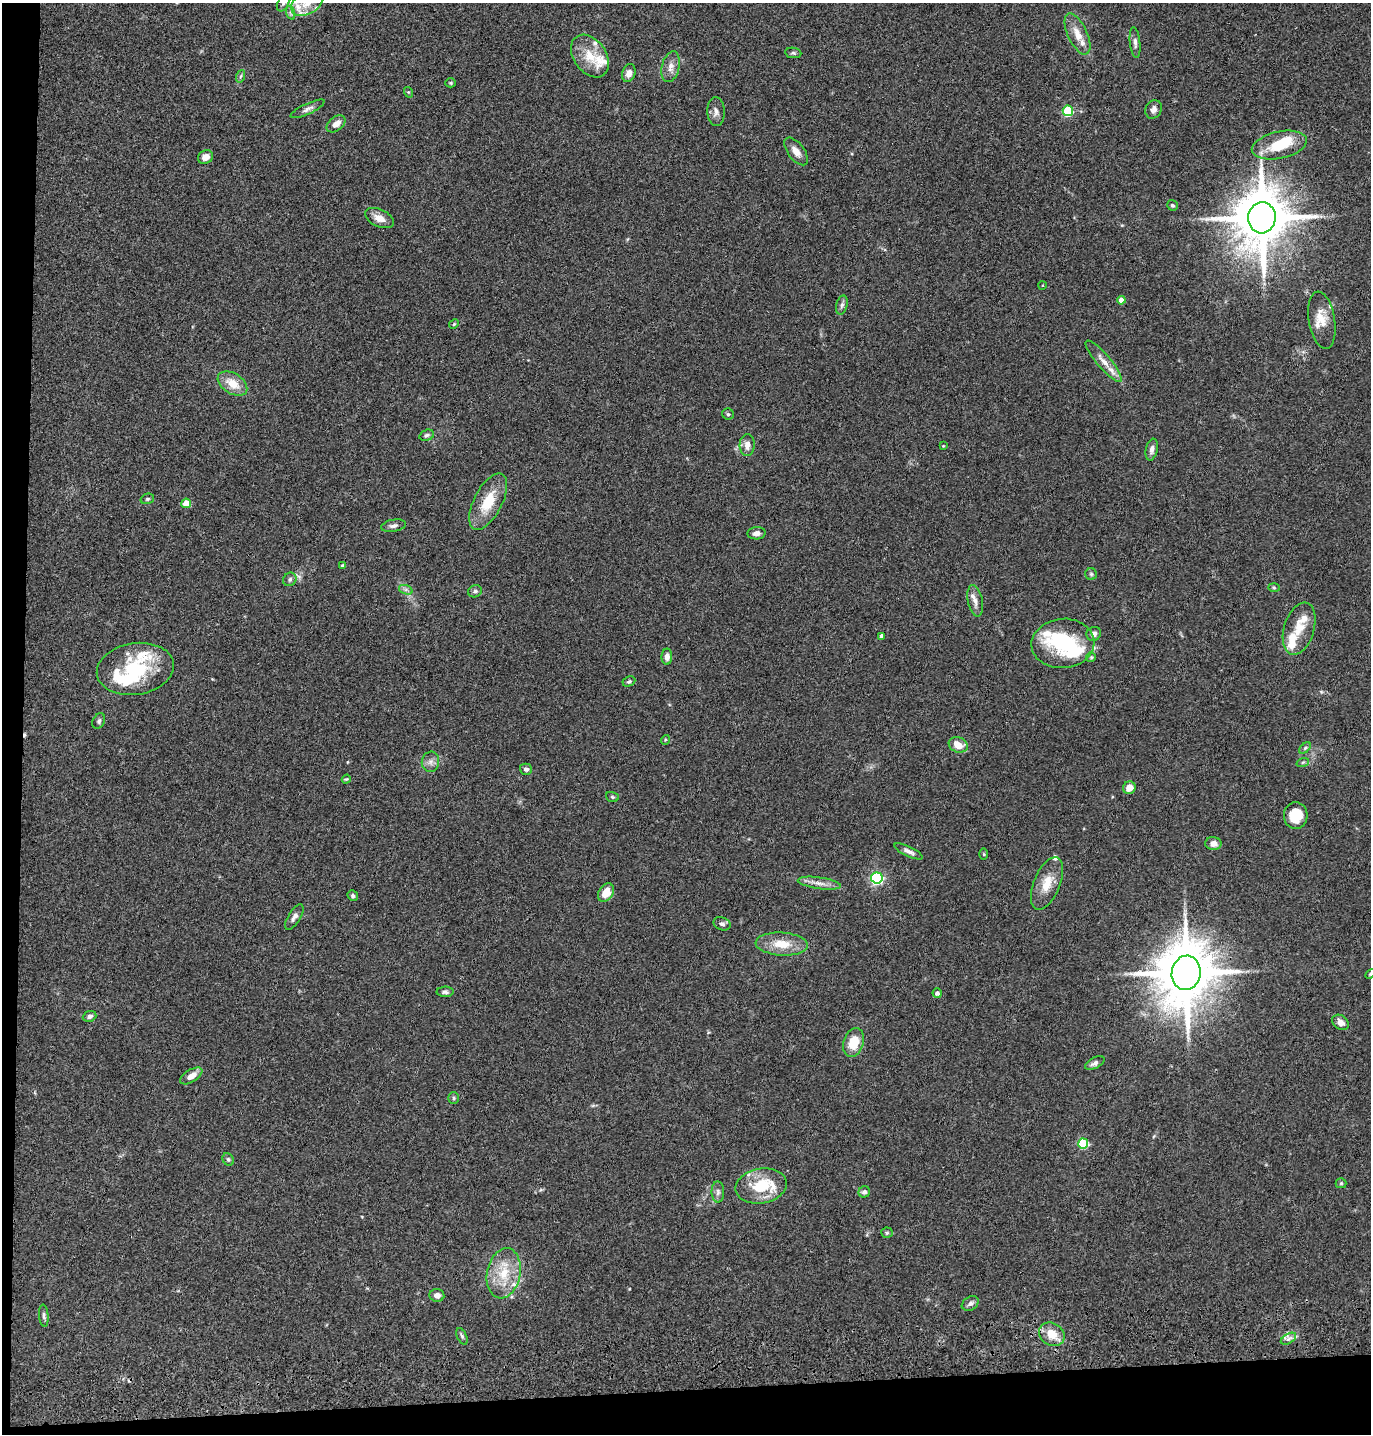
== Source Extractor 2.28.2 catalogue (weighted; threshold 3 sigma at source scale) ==
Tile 7 of 3 x 3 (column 1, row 3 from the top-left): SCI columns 121-1489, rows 117-1548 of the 4347 x 4526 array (HDU 1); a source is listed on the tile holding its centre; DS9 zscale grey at full resolution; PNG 1373 x 1436 px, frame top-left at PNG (2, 3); each listed source drawn as its Kron ellipse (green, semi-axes under 4 px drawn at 4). Shown black and unused: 5% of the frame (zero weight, under 3 of 4 exposures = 6% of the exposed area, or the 3 px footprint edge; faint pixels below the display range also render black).
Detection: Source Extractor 2.28.2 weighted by HDU 2 'WHT'; one run over the whole footprint, this tile lists its part. Background 0.0846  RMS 0.0061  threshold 0.0273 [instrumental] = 3 sigma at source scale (4.5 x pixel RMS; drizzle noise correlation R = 1.50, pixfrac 1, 0.05/0.05 arcsec/px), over >= 5 px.
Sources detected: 123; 3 inside a brighter object's white glare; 2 cosmic-ray / hot-pixel residue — neither listed nor drawn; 17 inside a brighter listed object's ellipse — not listed separately; the other 101 listed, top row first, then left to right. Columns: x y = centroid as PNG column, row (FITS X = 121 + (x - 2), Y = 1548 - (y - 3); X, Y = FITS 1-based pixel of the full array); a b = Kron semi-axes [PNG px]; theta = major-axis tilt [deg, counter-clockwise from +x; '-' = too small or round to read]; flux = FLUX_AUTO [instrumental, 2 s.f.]
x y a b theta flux
283 3 8 5 63 1.7
307 3 18 11 31 7.2
291 13 7 4 -71 1.3
1077 34 22 9 -65 7.8
1135 43 15 5 -84 2.5
793 53 8 5 -8 1.1
590 56 23 16 -54 14
671 67 16 8 77 4.6
629 73 9 6 72 3.7
241 76 6 4 70 0.98
451 83 5 4 - 0.69
408 92 5 3 - 0.54
307 109 18 5 25 2.6
1154 109 9 8 - 2.5
1068 111 5 5 - 42
716 112 14 8 -88 3.2
336 124 11 6 38 4.6
1279 145 28 13 12 19
796 151 16 8 -53 4.7
205 157 8 6 28 4.7
1172 205 6 5 - 1.1
379 218 15 8 -25 5.5
1262 218 15 13 84 4200
1043 285 4 3 - 0.53
1121 300 4 4 - 4.7
842 305 10 5 76 1.7
1322 320 29 13 -81 11
454 324 5 4 - 0.72
1104 361 26 7 -50 5.8
232 383 16 10 -32 9.8
728 414 6 5 - 1
427 435 7 5 17 1.4
747 445 11 7 87 4.2
943 446 4 3 - 0.44
1152 449 11 6 78 2.4
147 499 7 5 15 1.1
488 502 31 14 63 18
186 503 5 4 - 12
393 526 13 6 10 2.2
756 533 9 6 5 2.7
343 566 4 3 - 2.2
1091 574 6 6 - 1
290 579 7 6 - 1.6
1274 588 6 4 -2 0.73
406 590 7 4 -19 1.5
475 591 7 6 - 1.4
975 601 16 7 -78 3.9
1299 629 27 15 73 13
1094 634 7 6 - 2.6
881 636 4 4 - 2.2
1063 643 31 24 5 43
667 657 8 5 87 3.2
1091 657 5 5 - 0.99
135 669 39 26 9 41
629 681 7 4 26 1.1
99 721 8 6 63 1.4
665 740 5 3 - 0.57
958 745 10 7 -21 8.1
1305 748 7 4 45 1.1
430 762 10 8 81 3
1303 762 6 4 18 0.87
526 769 6 5 - 1.6
346 779 4 4 - 0.66
1129 788 6 6 - 6
612 797 6 5 - 0.91
1296 816 13 12 - 12
1213 843 8 6 -2 3.9
909 851 15 5 -25 3
984 854 6 4 -89 0.67
877 878 5 5 - 86
819 883 21 6 -8 4.5
1047 883 28 13 68 11
606 893 10 7 58 9.4
353 896 5 5 - 1
294 917 14 6 59 2.5
722 924 9 6 -21 2
782 944 26 11 -4 12
1186 973 17 14 81 4500
1370 974 6 3 45 0.69
445 992 8 5 2 1.5
937 993 5 4 - 1.9
89 1016 7 5 19 1.9
1340 1022 9 6 -38 3.7
854 1042 15 10 71 12
1095 1063 11 5 27 2.1
191 1076 12 6 32 4.9
454 1098 6 5 - 1
1083 1144 5 5 - 37
228 1159 6 5 - 1.1
1341 1183 5 5 - 0.76
761 1186 26 17 11 23
718 1192 10 6 -89 2.3
864 1192 6 5 - 1.8
887 1233 5 5 - 0.97
504 1273 25 16 78 18
437 1295 7 6 - 3.3
970 1304 9 6 32 1.9
44 1316 11 4 -85 1.6
1052 1334 13 11 -31 9.4
462 1336 9 4 -65 1.2
1288 1339 8 5 31 1.8
Overlapping masked pixels (flux is a lower limit): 2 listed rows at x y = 1262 218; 1186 973
Isophote crosses this tile's border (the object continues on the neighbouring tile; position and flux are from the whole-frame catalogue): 3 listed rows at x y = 283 3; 307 3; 1370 974